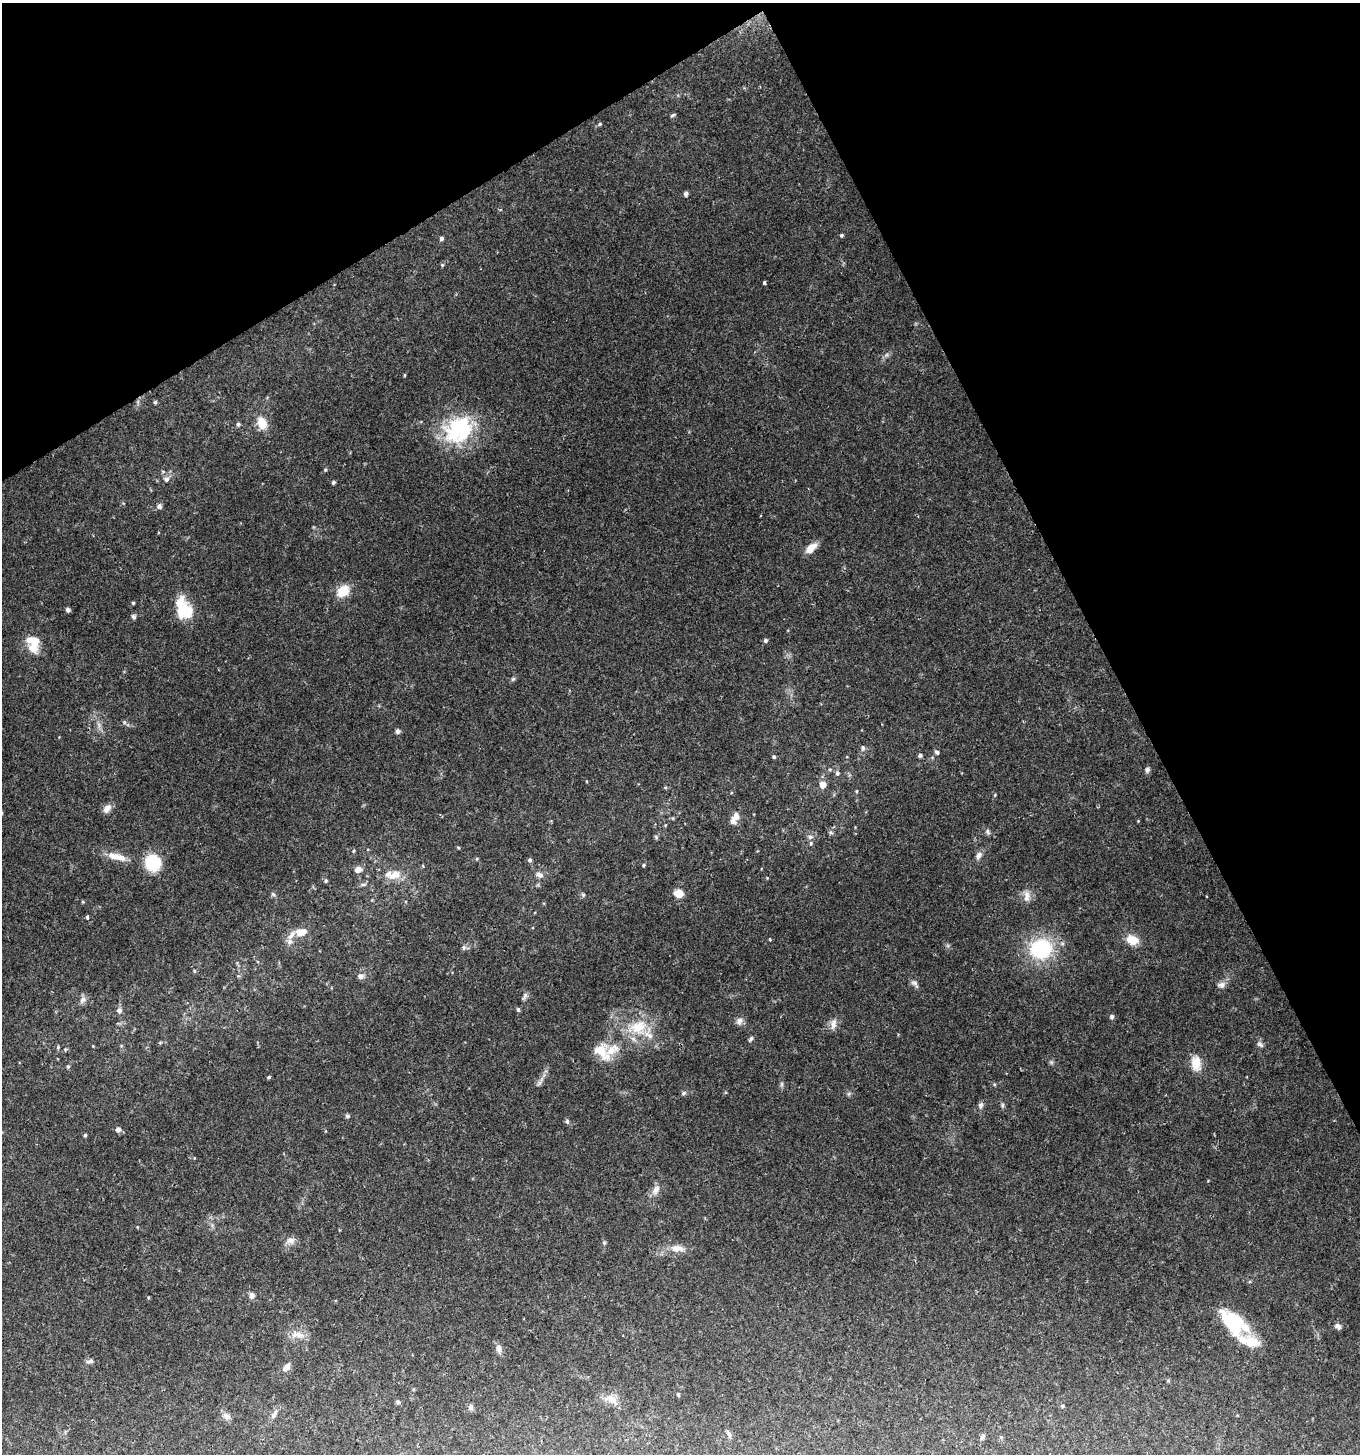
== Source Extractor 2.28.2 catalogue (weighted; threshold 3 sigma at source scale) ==
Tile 3 of 4 x 4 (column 3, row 1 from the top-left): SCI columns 2882-4239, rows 4360-5811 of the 5707 x 5816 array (HDU 1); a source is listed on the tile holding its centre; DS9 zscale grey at full resolution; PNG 1362 x 1456 px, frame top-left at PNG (2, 3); no overlay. Shown black and unused: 27% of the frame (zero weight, under 2 of 3 exposures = <1% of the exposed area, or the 3 px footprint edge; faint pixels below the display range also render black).
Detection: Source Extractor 2.28.2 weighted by HDU 2 'WHT'; one run over the whole footprint, this tile lists its part. Background 0.0683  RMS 0.0054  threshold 0.0242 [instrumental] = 3 sigma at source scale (4.5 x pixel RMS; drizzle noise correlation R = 1.50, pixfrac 1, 0.0396/0.0396 arcsec/px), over >= 5 px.
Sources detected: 124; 10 inside a brighter listed object's ellipse — not listed separately; the other 114 listed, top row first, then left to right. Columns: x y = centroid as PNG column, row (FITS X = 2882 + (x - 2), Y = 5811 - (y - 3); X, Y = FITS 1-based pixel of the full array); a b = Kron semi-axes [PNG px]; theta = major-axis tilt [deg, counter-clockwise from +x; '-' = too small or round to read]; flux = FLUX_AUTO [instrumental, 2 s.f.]
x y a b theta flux
673 115 7 4 28 0.83
600 124 6 4 28 0.83
686 194 5 4 - 1.7
841 235 4 4 - 0.77
441 238 5 4 - 1.2
442 265 5 4 - 0.63
764 283 4 3 - 2.7
404 375 5 3 - 0.48
155 402 5 4 - 0.82
262 423 15 11 -74 7.2
238 424 5 5 - 0.95
459 429 39 31 38 45
325 470 5 4 - 0.61
166 479 7 6 - 1.8
333 482 4 4 - 1.1
159 506 6 5 - 1.7
811 548 14 7 41 6
343 591 14 10 46 10
133 603 4 4 - 0.66
184 609 25 16 -63 18
68 610 5 5 - 1.3
133 617 7 5 -46 1.1
765 640 6 5 - 1
35 641 13 12 - 6.5
513 679 6 5 - 0.89
124 722 6 5 - 0.95
397 731 6 5 - 1.4
863 748 7 6 - 1.5
937 752 7 5 -52 1.1
920 755 5 5 - 1
774 757 4 4 - 0.85
1147 770 7 6 - 1.5
837 773 6 5 - 1.3
823 784 5 5 - 6.8
857 791 5 3 - 0.5
107 809 11 8 51 3.4
736 816 12 9 76 3.9
988 831 8 4 -82 1.1
831 833 6 4 -18 0.81
656 837 6 4 -47 0.66
810 837 7 6 - 1.5
811 843 5 5 - 0.76
458 847 5 3 - 0.58
353 851 5 3 - 0.53
979 855 11 7 59 2.3
114 856 22 10 -11 6.5
477 859 5 3 - 0.54
530 860 6 5 - 1.1
153 863 11 11 - 31
643 865 4 4 - 0.66
358 870 10 7 26 3
395 874 18 10 24 7.3
540 875 10 8 -19 2.4
326 881 5 5 - 0.81
363 884 9 4 11 1.1
679 893 11 9 -12 5
273 894 7 4 -44 0.87
583 895 5 5 - 0.83
1026 896 15 8 -87 3.7
87 917 3 3 - 2.3
299 932 7 6 - 4.3
292 935 14 6 51 3.3
770 939 4 3 - 0.49
1132 940 13 10 -21 8.1
464 947 7 6 - 1.3
1041 949 20 18 13 44
194 971 5 3 - 0.52
360 976 7 7 - 2.4
914 983 10 7 -32 1.9
1221 985 10 7 2 2.4
525 996 11 5 59 1.4
82 1000 11 7 57 2.2
518 1009 7 4 -63 0.84
119 1010 6 6 - 2.2
1112 1016 6 5 - 1
739 1021 10 8 58 2.4
833 1024 15 7 80 3.1
638 1027 28 17 24 17
751 1039 7 5 62 1.1
1260 1044 10 5 -43 1.5
65 1049 6 4 -18 0.62
601 1052 27 18 -49 11
1196 1063 17 11 -82 8.2
68 1066 5 4 - 0.75
269 1077 4 4 - 0.61
539 1083 7 4 71 1.2
782 1084 7 4 89 0.96
683 1093 7 5 28 1
981 1105 7 6 - 1.5
1002 1105 6 4 -90 0.84
348 1116 6 5 - 0.96
567 1121 7 5 -71 0.97
118 1129 6 5 - 2.1
85 1135 4 4 - 0.82
656 1189 14 8 57 3.3
290 1240 12 9 7 3.2
604 1242 6 4 69 0.85
677 1248 20 9 -6 5.7
252 1295 7 6 - 2.4
1233 1322 34 18 -42 33
1338 1326 7 6 - 2
299 1335 16 8 -17 4.6
499 1349 11 7 -80 2.5
90 1361 10 6 14 1.6
286 1367 11 7 42 2.9
678 1394 5 4 - 0.63
611 1399 21 10 -33 5.5
398 1402 6 5 - 1.1
1062 1406 5 4 - 0.72
471 1407 8 6 89 1.6
273 1415 8 5 57 1.4
226 1416 11 7 -28 2.4
729 1434 13 4 -65 1.3
982 1436 8 5 53 1.3